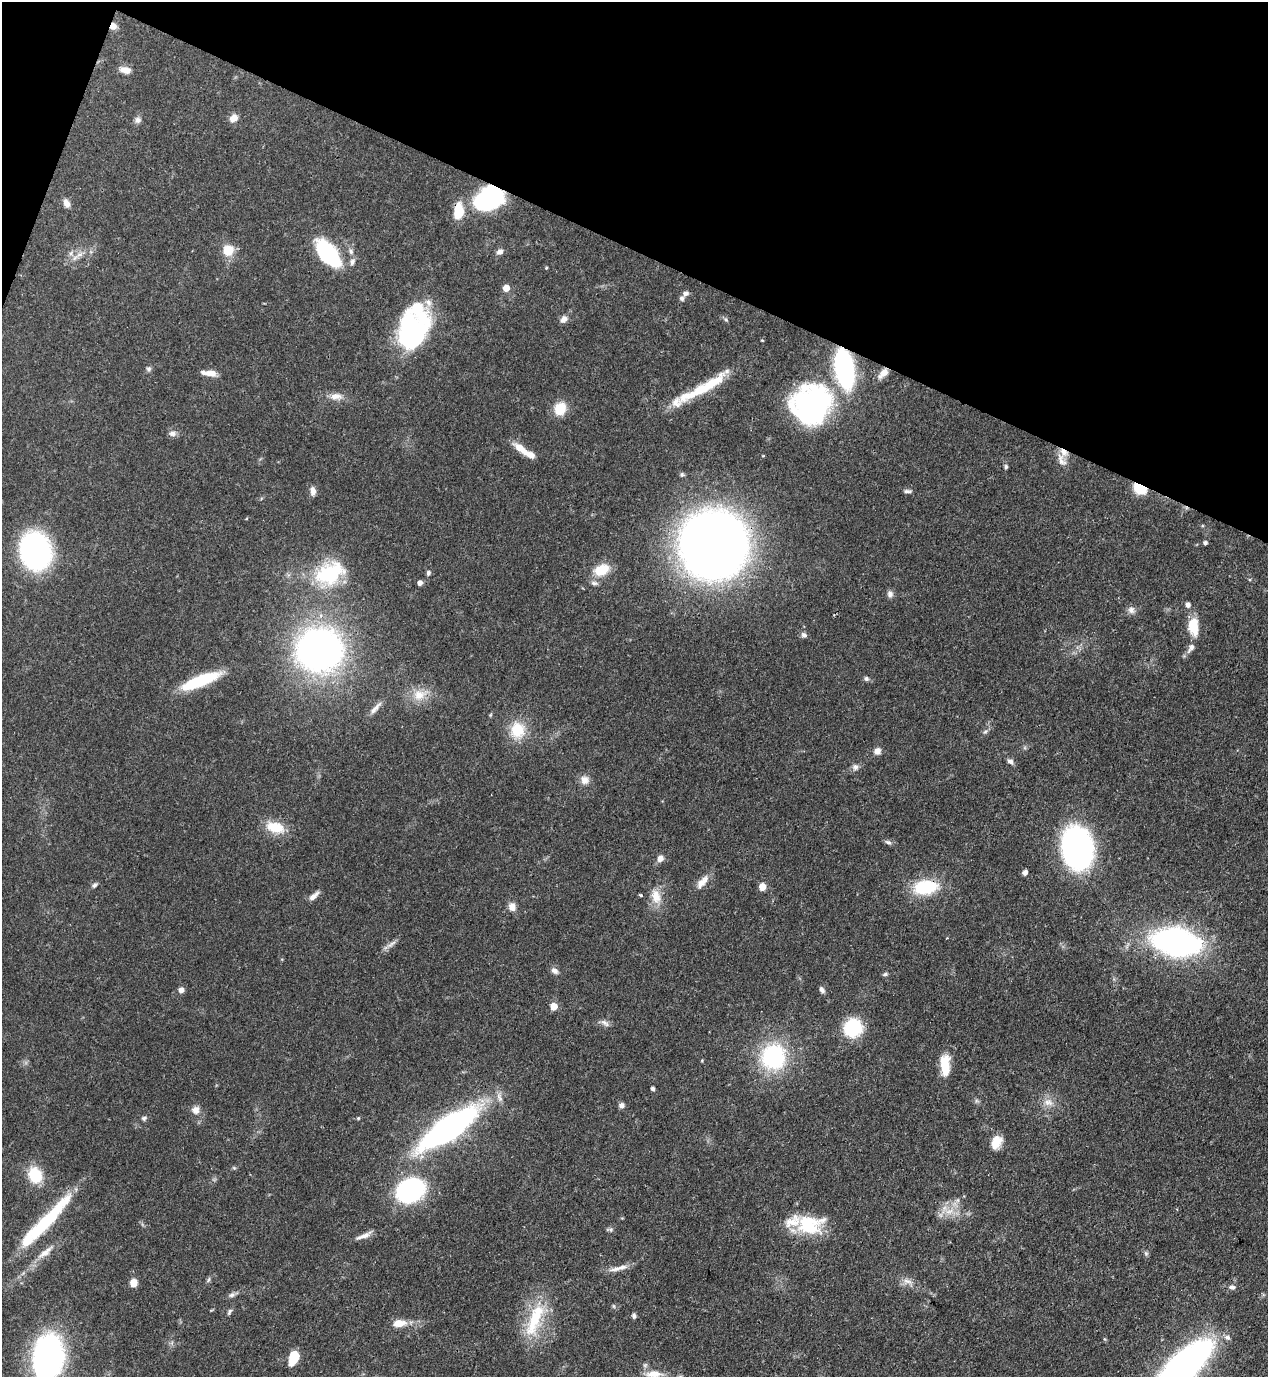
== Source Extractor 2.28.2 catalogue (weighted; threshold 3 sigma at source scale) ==
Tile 2 of 4 x 4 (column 2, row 1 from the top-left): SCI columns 1620-2885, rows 4165-5539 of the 5638 x 5579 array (HDU 1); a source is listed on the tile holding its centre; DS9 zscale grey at full resolution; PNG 1270 x 1379 px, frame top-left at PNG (2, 2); no overlay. Shown black and unused: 19% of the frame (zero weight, under 3 of 4 exposures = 7% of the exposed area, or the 3 px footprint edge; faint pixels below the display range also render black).
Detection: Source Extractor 2.28.2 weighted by HDU 2 'WHT'; one run over the whole footprint, this tile lists its part. Background 0.0508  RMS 0.0034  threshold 0.0152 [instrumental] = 3 sigma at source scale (4.5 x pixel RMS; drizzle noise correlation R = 1.50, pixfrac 1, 0.05/0.05 arcsec/px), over >= 5 px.
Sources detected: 130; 5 inside a brighter object's white glare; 1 cosmic-ray / hot-pixel residue — not listed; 10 inside a brighter listed object's ellipse — not listed separately; the other 114 listed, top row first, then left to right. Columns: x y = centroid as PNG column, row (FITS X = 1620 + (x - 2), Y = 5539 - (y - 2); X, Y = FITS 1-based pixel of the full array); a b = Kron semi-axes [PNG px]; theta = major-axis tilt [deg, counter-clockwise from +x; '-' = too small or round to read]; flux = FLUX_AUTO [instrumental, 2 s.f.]
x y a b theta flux
125 70 12 7 -9 2.8
233 118 11 9 32 2.3
138 120 8 8 - 1.2
490 197 32 13 11 24
66 203 10 7 -62 1.9
459 211 20 11 85 7.4
228 250 11 11 - 6.1
351 251 8 6 -58 1
499 251 9 7 15 1.2
328 253 29 16 -51 30
79 254 9 4 9 1.4
352 262 9 7 62 1.3
546 268 4 3 - 0.3
506 288 5 5 - 4.3
686 293 8 6 16 1.1
416 308 37 30 52 15
564 319 10 7 38 1.7
726 320 6 3 -20 0.48
411 341 24 18 -6 22
844 368 26 11 -80 86
149 369 7 6 - 0.78
211 373 14 7 -6 2.7
883 373 15 7 47 2.8
712 384 52 12 38 11
336 396 17 8 -2 2.8
812 404 39 36 43 73
560 409 12 11 - 7.8
172 433 10 7 -2 1.4
521 449 23 8 -39 4.3
1061 460 20 9 -65 3
1006 467 5 4 - 0.61
1140 488 12 8 -27 13
313 491 11 6 -87 1.8
907 491 11 4 -5 0.84
1205 543 4 4 - 0.8
713 545 55 54 - 300
35 551 23 19 -74 100
601 570 18 12 26 7.6
330 573 40 26 27 23
428 573 6 5 - 0.76
420 583 5 4 - 1.5
890 594 9 8 - 1.3
1188 605 7 5 -77 1.1
1131 610 10 9 - 1.6
1193 626 19 11 -86 8.1
804 635 7 6 - 1.1
1191 648 14 7 55 1.8
320 650 31 27 0 190
866 679 6 6 - 0.84
200 681 43 11 22 18
419 695 17 15 14 5.5
375 708 23 6 49 2.2
517 730 21 18 -83 9.6
985 732 7 5 42 0.69
877 751 7 7 - 2.1
1010 761 9 6 -33 1.2
855 767 8 7 - 1.2
585 780 11 10 - 2.5
275 827 22 12 -15 8.1
888 842 9 5 -22 0.91
1077 848 27 19 -81 130
660 858 9 7 64 1.7
1025 872 5 4 - 1.5
702 882 21 9 48 3.1
94 885 7 5 49 0.78
762 887 5 5 - 6.3
925 887 25 14 7 17
641 895 4 3 - 0.49
314 896 16 6 40 1.8
656 896 21 12 -73 5
512 907 11 9 -74 2.3
1176 942 30 18 -11 120
391 944 17 4 40 1.6
555 971 10 7 -29 1.4
885 974 7 4 11 0.69
181 990 5 5 - 2.2
822 990 9 5 -57 1
554 1006 5 5 - 6.6
605 1023 12 5 -36 1.2
853 1028 18 18 - 17
773 1057 27 25 68 34
945 1065 24 10 -89 7.1
653 1089 4 4 - 0.76
1048 1102 13 10 -19 2.9
621 1105 7 6 - 1.1
196 1110 11 10 - 2.1
144 1118 6 6 - 0.7
358 1118 5 4 - 0.4
449 1128 42 14 35 160
996 1142 16 11 63 4.5
35 1175 17 13 -68 11
410 1190 27 20 24 43
949 1211 13 7 15 3.1
46 1222 73 12 48 27
810 1225 34 23 -1 17
610 1229 9 4 -13 0.65
364 1236 21 6 22 2.3
45 1252 24 8 39 3.7
1146 1253 7 6 - 0.66
622 1267 15 7 20 2.4
208 1280 8 5 61 0.66
907 1281 13 5 -18 1.8
133 1283 8 7 - 3.1
1232 1287 9 6 -5 1.1
231 1295 8 6 17 1
229 1312 10 5 62 0.74
634 1316 6 5 - 0.75
535 1320 54 16 70 17
399 1323 16 9 5 4.2
1227 1337 8 7 - 1.1
48 1358 37 24 79 100
293 1358 12 7 73 10
1183 1366 43 17 43 180
654 1374 24 9 1 3.9
Overlapping masked pixels (flux is a lower limit): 7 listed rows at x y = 490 197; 459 211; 844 368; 883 373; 1140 488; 713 545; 925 887
Isophote crosses this tile's border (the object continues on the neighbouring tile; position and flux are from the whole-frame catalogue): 2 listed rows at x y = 48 1358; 1183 1366